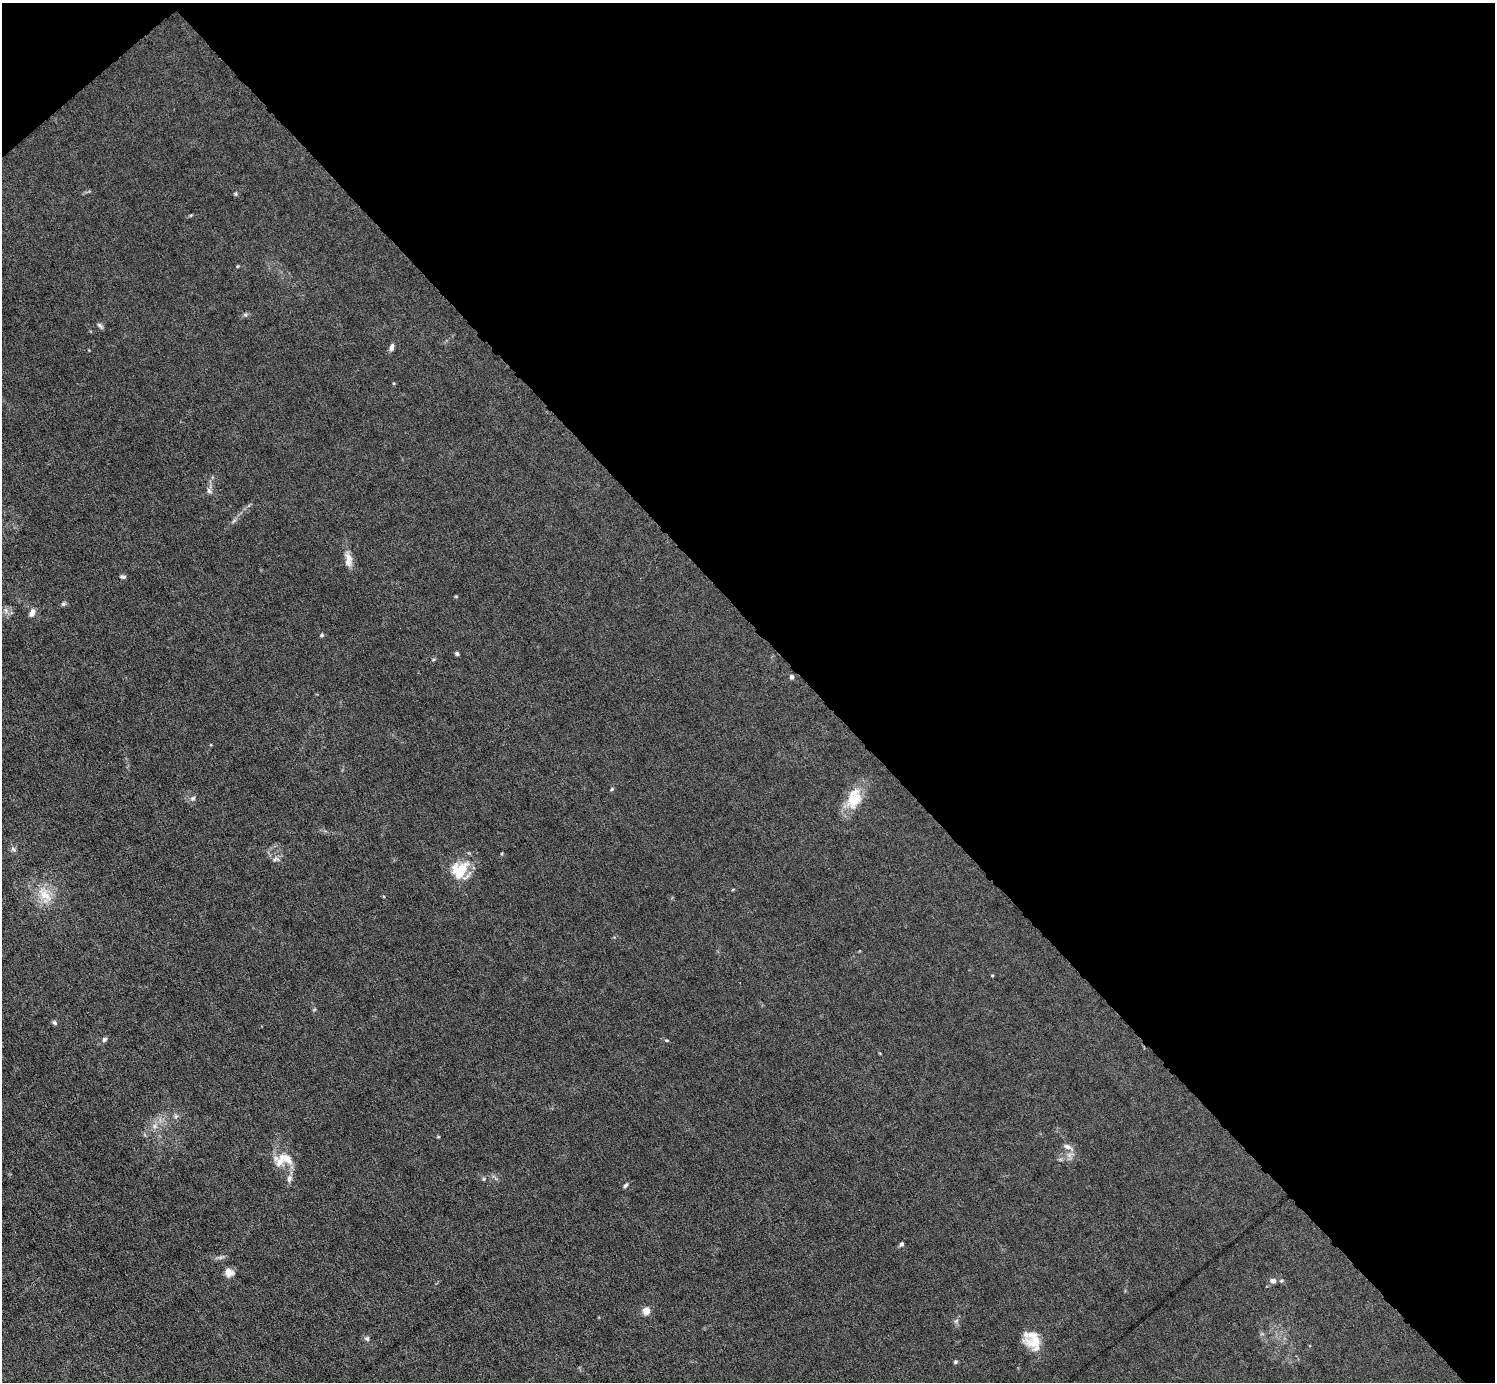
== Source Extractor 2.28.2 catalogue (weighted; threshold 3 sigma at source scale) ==
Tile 3 of 4 x 4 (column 3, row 1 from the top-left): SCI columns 2988-4480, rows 4439-5818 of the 5974 x 5972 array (HDU 1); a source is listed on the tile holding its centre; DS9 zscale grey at full resolution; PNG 1497 x 1384 px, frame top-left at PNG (2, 3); no overlay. Shown black and unused: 46% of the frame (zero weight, under 6 of 12 exposures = <1% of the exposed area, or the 3 px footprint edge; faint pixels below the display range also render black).
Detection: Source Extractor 2.28.2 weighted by HDU 2 'WHT'; one run over the whole footprint, this tile lists its part. Background 0.0142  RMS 0.003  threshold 0.0124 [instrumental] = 3 sigma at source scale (4.09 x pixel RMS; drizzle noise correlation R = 1.36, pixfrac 0.8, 0.05/0.05 arcsec/px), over >= 5 px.
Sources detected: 46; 1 too faint to see at this stretch — not listed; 2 inside a brighter listed object's ellipse — not listed separately; the other 43 listed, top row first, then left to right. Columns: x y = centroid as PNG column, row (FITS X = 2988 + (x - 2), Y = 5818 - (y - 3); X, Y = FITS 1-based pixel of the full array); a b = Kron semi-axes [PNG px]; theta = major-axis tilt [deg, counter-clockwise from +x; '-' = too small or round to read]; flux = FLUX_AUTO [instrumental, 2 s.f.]
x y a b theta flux
235 194 5 5 - 0.38
238 266 5 3 - 0.26
245 315 6 4 -28 0.53
100 326 10 4 -45 0.65
392 347 9 5 74 1.1
209 491 8 6 -67 0.93
348 560 22 9 -82 3
123 577 7 5 -2 0.68
63 604 6 6 - 0.55
6 611 10 5 -64 0.99
32 613 10 6 67 1.4
322 635 5 4 - 0.49
457 653 5 4 - 0.55
433 660 6 4 20 0.33
791 677 6 5 - 0.68
612 789 5 5 - 0.36
193 798 8 6 42 0.84
854 800 26 18 53 8.4
14 849 8 6 -44 0.74
276 859 10 6 2 0.99
460 870 22 22 - 9.1
44 894 26 15 -53 6.7
314 1010 6 4 20 0.3
54 1023 6 5 - 0.55
104 1039 7 5 46 0.67
666 1040 6 3 -1 0.29
176 1116 6 6 - 0.64
155 1126 8 8 - 1.5
438 1137 5 3 - 0.28
1068 1147 16 6 -26 1.5
286 1158 29 13 -15 4.9
289 1178 10 7 76 1.2
484 1179 6 4 90 0.35
625 1185 7 4 56 0.59
901 1244 7 5 56 0.61
229 1272 10 8 -48 2.5
1273 1281 6 6 - 1.4
1281 1281 5 5 - 0.46
646 1311 11 10 - 1.8
956 1321 7 4 45 0.59
367 1339 7 7 - 0.72
1033 1339 22 20 -23 6.2
955 1362 5 4 - 0.44